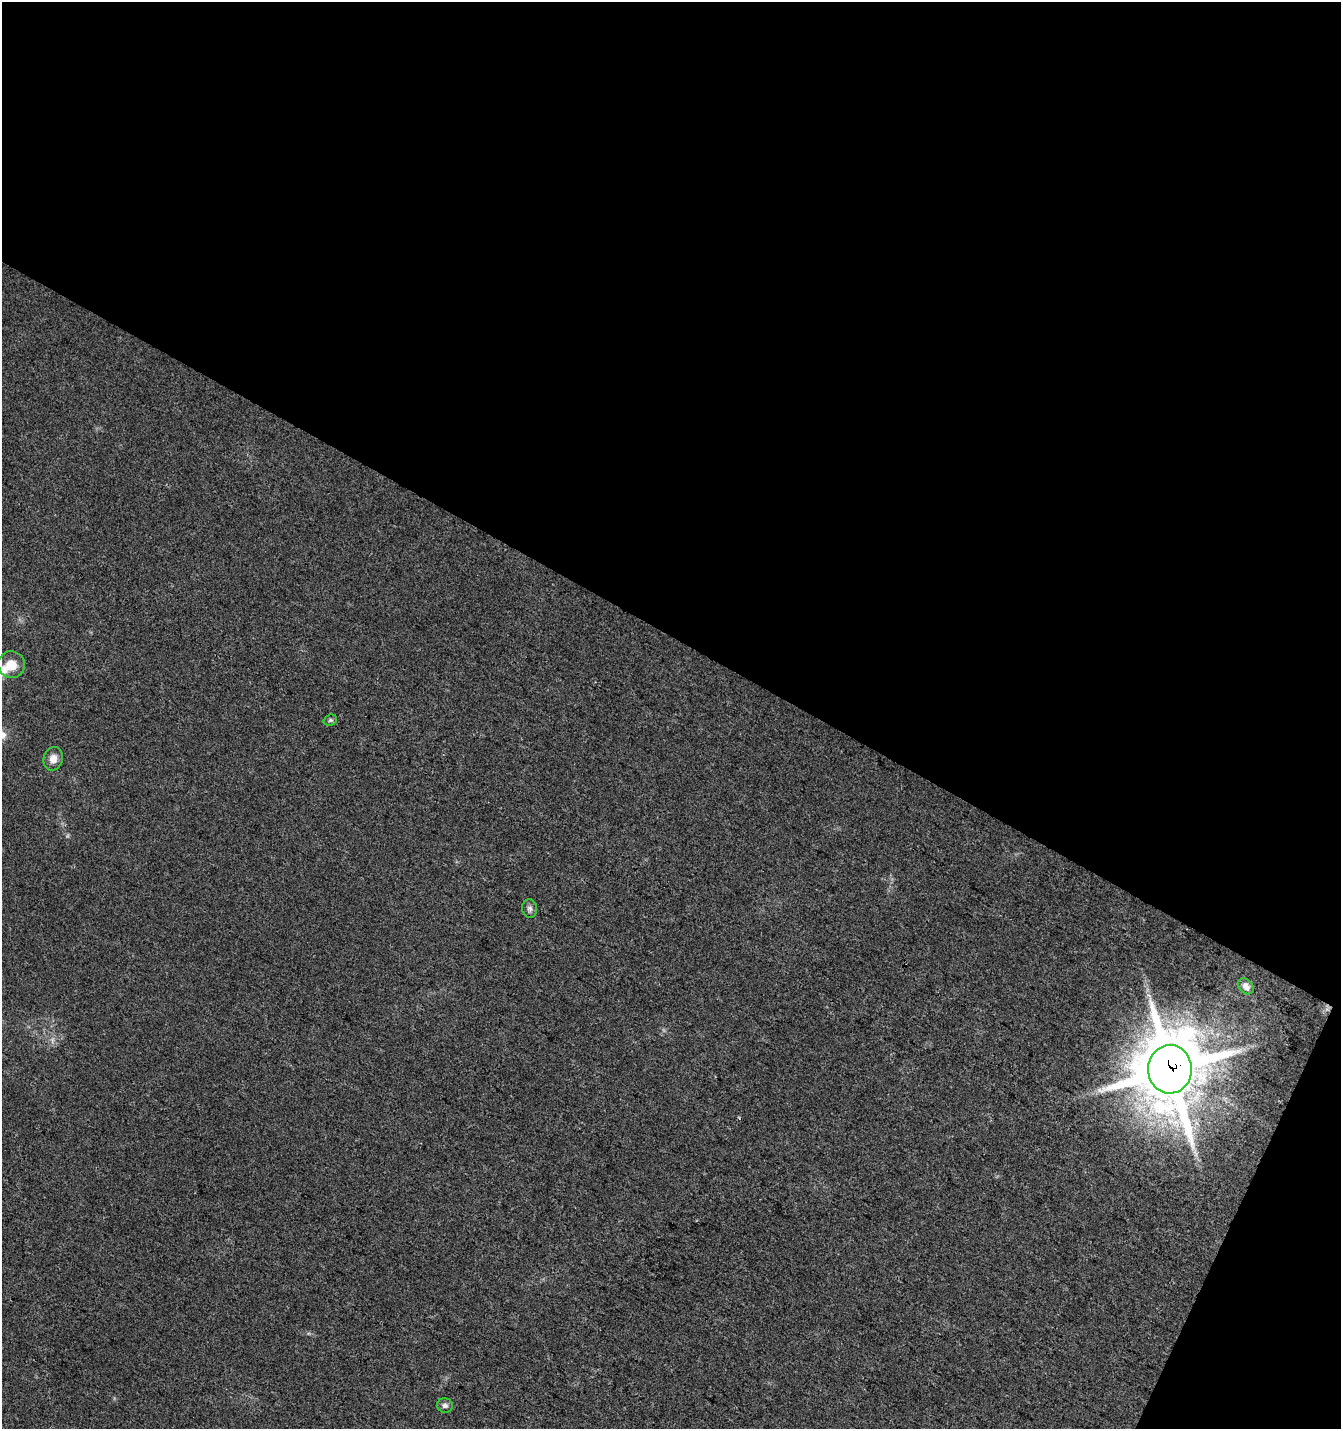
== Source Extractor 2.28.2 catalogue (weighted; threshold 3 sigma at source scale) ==
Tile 2 of 2 x 2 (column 2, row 1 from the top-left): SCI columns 1443-2781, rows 1430-2856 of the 2903 x 2857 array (HDU 1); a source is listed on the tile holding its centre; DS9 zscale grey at full resolution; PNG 1343 x 1431 px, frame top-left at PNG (2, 2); each listed source drawn as its Kron ellipse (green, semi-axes under 4 px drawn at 4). Shown black and unused: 47% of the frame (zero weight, under 3 of 4 exposures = <1% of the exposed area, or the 3 px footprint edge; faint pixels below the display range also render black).
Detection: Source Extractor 2.28.2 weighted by HDU 2 'WHT'; one run over the whole footprint, this tile lists its part. Background 0.0255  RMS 0.0048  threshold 0.0214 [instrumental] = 3 sigma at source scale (4.5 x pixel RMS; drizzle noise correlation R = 1.50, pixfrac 1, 0.0396/0.0396 arcsec/px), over >= 5 px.
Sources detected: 9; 2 too faint to see at this stretch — neither listed nor drawn; the other 7 listed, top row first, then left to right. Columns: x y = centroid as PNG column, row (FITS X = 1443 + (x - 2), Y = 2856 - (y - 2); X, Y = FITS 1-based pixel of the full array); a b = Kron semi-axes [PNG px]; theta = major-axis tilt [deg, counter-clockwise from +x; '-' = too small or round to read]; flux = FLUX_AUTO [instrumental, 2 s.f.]
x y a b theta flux
11 665 13 13 - 7
330 720 7 5 20 0.94
53 759 12 9 76 3.8
530 909 9 7 -79 1.7
1246 986 9 6 -49 2.9
1170 1069 24 22 88 3800
445 1405 8 7 - 1.7
Overlapping masked pixels (flux is a lower limit): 1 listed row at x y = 1170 1069